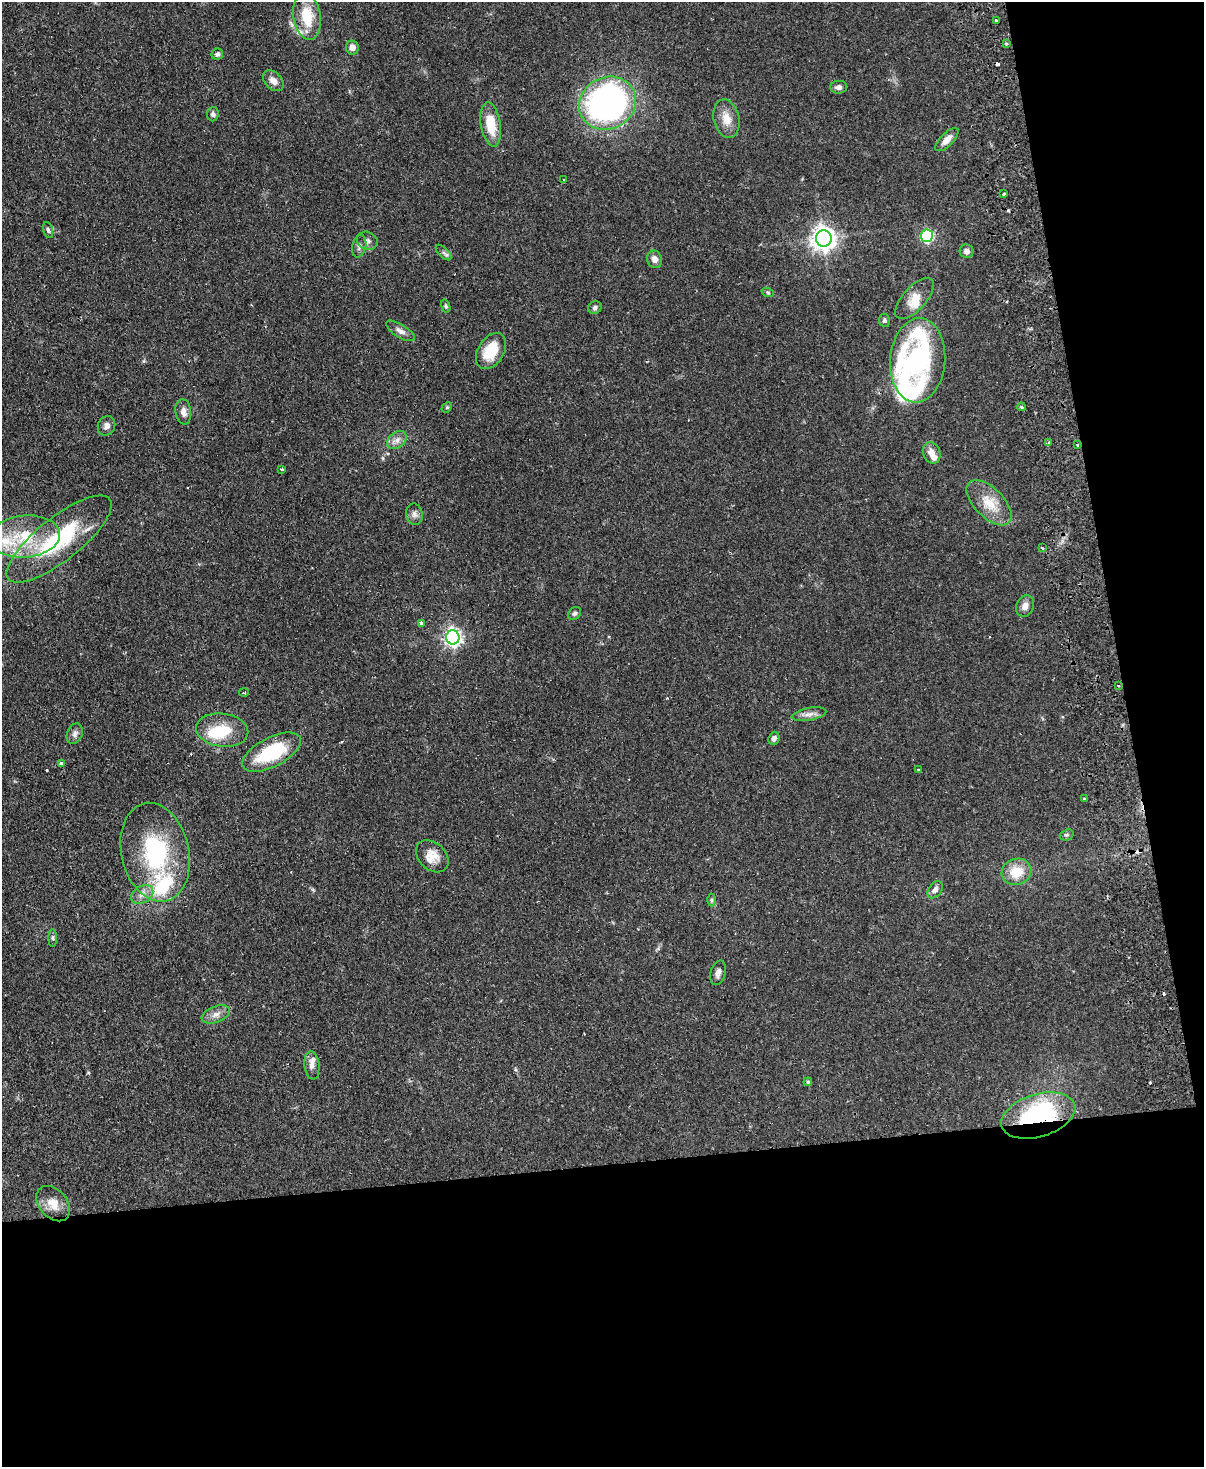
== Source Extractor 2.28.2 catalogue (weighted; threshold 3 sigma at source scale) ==
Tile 12 of 4 x 3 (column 4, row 3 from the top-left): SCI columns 3661-4862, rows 263-1727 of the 4919 x 4807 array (HDU 1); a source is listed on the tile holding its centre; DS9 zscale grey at full resolution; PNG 1206 x 1469 px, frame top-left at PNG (2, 2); each listed source drawn as its Kron ellipse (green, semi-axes under 4 px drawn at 4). Shown black and unused: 27% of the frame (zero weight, under 2 of 3 exposures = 3% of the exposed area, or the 3 px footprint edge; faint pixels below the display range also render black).
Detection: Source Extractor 2.28.2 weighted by HDU 2 'WHT'; one run over the whole footprint, this tile lists its part. Background 0.102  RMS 0.0067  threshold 0.03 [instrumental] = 3 sigma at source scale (4.5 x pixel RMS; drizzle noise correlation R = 1.50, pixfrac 1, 0.05/0.05 arcsec/px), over >= 5 px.
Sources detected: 90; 2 inside a brighter object's white glare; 8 cosmic-ray / hot-pixel residue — neither listed nor drawn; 8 inside a brighter listed object's ellipse — not listed separately; the other 72 listed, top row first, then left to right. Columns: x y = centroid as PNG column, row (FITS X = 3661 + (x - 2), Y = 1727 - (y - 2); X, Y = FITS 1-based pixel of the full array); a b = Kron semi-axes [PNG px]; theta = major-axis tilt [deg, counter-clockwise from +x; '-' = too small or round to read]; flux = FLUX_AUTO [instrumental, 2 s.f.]
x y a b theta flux
307 16 24 13 -80 20
996 20 3 3 - 1.3
1006 44 3 3 - 1.5
352 47 7 6 - 3.8
217 54 6 5 - 1.9
273 81 12 8 -46 4.1
839 87 8 6 3 2.4
607 103 29 26 27 220
213 114 7 6 - 1.9
726 119 19 12 -77 8.7
491 125 22 10 -80 17
947 140 15 6 45 4.8
564 180 3 2 - 1.1
1004 194 3 2 - 1.2
48 230 8 5 -74 1.3
927 236 6 6 - 78
824 238 8 8 - 550
367 241 11 9 -28 2.7
359 246 11 6 75 2.4
967 251 7 7 - 2.7
444 253 10 5 -45 1.8
655 259 9 7 -70 3.7
768 293 6 4 -20 0.85
914 299 25 11 48 9
446 306 7 4 -76 1
595 308 7 6 - 1.5
884 320 6 5 - 1.3
400 331 16 6 -32 3.4
491 351 20 13 58 18
918 360 42 27 86 96
447 407 6 4 43 0.87
1021 407 4 3 - 0.94
183 412 13 8 -81 3.7
106 426 10 8 67 3
397 440 11 7 39 3.8
1048 443 3 3 - 0.86
1078 445 3 3 - 1.9
932 453 11 8 -67 5.5
282 469 3 3 - 1.1
989 503 28 14 -45 14
414 514 11 8 -80 2.8
25 536 35 21 4 37
59 539 64 21 38 61
1042 548 3 2 - 0.96
1025 606 11 8 65 3.7
574 613 7 5 42 1.4
421 623 3 3 - 3.5
453 637 7 6 - 230
1119 685 3 2 - 0.88
244 693 5 3 - 0.61
809 714 17 6 10 3.8
222 730 26 16 -8 21
75 734 11 7 68 2.7
774 738 7 5 71 2.5
272 752 32 14 27 41
61 764 4 3 - 2.6
918 769 3 3 - 0.92
1084 798 3 3 - 1.4
1067 835 7 5 19 1.2
155 852 50 34 -77 70
432 856 18 13 -43 8.6
1016 872 15 13 19 15
935 890 9 6 54 3
142 894 12 8 33 4.6
711 900 6 4 89 1.1
53 938 9 4 89 1.3
718 973 12 7 73 3
216 1014 14 8 21 4.4
312 1065 14 7 -83 3.4
808 1082 4 3 - 0.6
1038 1116 38 21 17 89
53 1204 20 14 -49 8.9
Overlapping masked pixels (flux is a lower limit): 2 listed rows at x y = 1078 445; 1038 1116